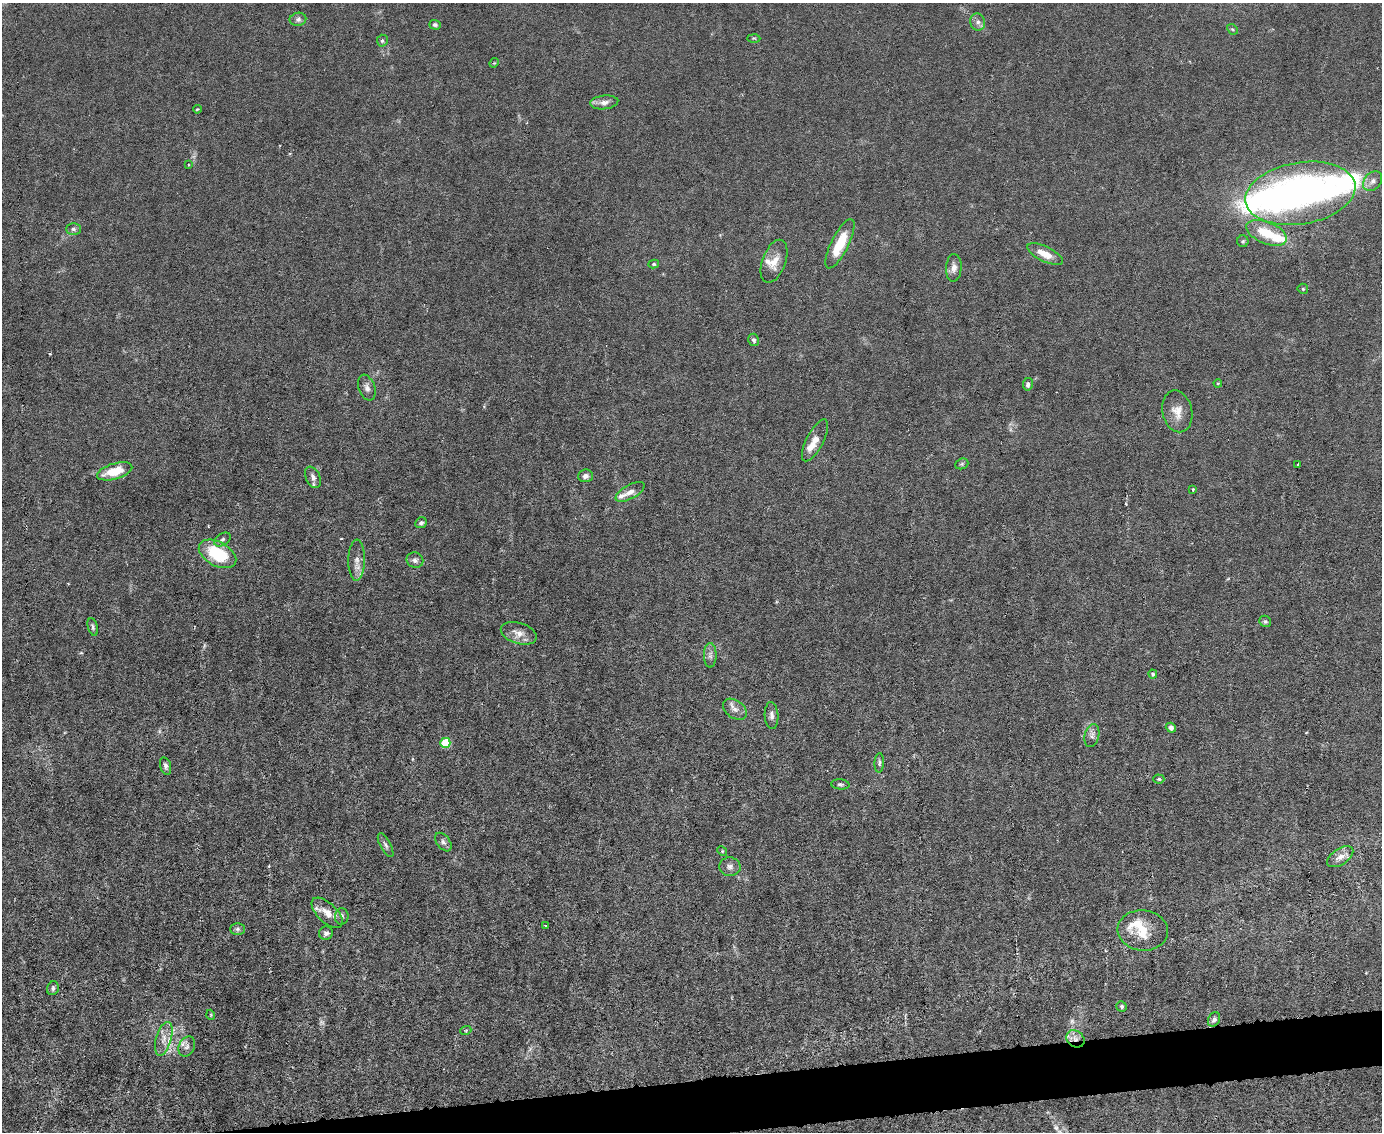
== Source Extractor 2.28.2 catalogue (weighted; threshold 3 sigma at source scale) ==
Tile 5 of 3 x 4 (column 2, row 2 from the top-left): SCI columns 1612-2991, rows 2263-3392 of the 4496 x 4523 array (HDU 1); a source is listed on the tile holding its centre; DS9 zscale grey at full resolution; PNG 1384 x 1134 px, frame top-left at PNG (2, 3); each listed source drawn as its Kron ellipse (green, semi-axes under 4 px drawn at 4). Shown black and unused: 3% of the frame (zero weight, under 3 of 6 exposures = <1% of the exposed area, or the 3 px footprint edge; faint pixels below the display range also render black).
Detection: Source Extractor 2.28.2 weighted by HDU 2 'WHT'; one run over the whole footprint, this tile lists its part. Background 0.0185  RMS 0.0027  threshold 0.0112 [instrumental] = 3 sigma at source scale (4.09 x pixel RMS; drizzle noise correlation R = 1.36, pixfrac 0.8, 0.05/0.05 arcsec/px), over >= 5 px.
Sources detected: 83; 2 too faint to see at this stretch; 3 inside a brighter object's white glare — neither listed nor drawn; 6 inside a brighter listed object's ellipse — not listed separately; the other 72 listed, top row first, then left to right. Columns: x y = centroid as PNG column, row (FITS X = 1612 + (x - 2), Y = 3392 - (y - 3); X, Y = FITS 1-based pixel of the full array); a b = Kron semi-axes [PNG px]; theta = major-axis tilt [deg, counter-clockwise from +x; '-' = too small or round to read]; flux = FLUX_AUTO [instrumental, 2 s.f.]
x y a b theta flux
298 19 8 6 11 0.9
978 22 9 7 -75 1.1
435 25 6 5 - 0.52
1232 29 6 4 -42 0.38
754 38 6 3 -1 0.3
382 41 6 5 - 0.53
494 63 5 4 - 0.26
604 102 14 7 6 1.5
197 109 4 3 - 0.35
188 165 3 2 - 0.19
1373 181 11 8 49 1.5
1300 193 55 31 9 86
73 229 7 5 -2 0.77
1267 233 21 11 -22 7.1
1243 241 6 5 - 0.4
840 244 27 8 63 7.8
1045 254 19 7 -26 3.8
774 261 22 11 70 3.5
654 264 5 4 - 0.4
954 268 14 8 87 1.5
1303 289 5 5 - 0.37
754 340 6 5 - 0.6
1218 383 4 3 - 0.23
1028 384 6 5 - 0.71
367 388 13 8 -69 1.4
1177 411 21 15 -77 3.4
815 440 23 8 63 3.3
962 464 7 5 21 0.41
1297 465 3 2 - 0.27
115 471 18 8 16 6.8
585 476 7 6 - 1.2
313 477 11 7 -65 1.3
1193 489 2 2 - 0.27
630 492 16 7 29 1.7
421 523 6 5 - 0.61
222 539 9 6 33 0.71
217 554 20 12 -28 13
357 560 20 8 89 2.2
415 560 8 7 - 1
1265 621 6 5 - 0.53
93 627 9 5 -75 0.57
519 633 18 10 -18 2.5
710 655 12 6 90 1.1
1153 674 4 4 - 0.4
735 709 13 9 -36 1.6
771 716 13 7 -87 1.1
1171 728 5 4 - 0.8
1092 735 11 7 75 1.2
445 743 5 5 - 11
879 763 9 4 88 0.57
165 766 9 5 -74 0.83
1159 779 5 4 - 0.38
840 784 9 5 -5 0.58
443 842 10 6 -52 0.9
386 845 13 5 -62 0.76
722 851 5 4 - 0.32
1340 857 15 8 33 2
730 867 10 9 - 1.3
327 913 19 9 -44 3.2
342 916 8 7 - 0.74
545 926 3 2 - 0.21
237 929 7 6 - 0.67
1143 930 25 20 -6 7.6
326 933 7 6 - 0.83
53 988 7 5 69 0.65
1121 1006 5 5 - 0.52
211 1015 5 3 - 0.24
1214 1019 7 5 58 1
466 1030 6 3 20 0.27
164 1039 17 7 74 2.5
1075 1039 10 8 -37 1.8
187 1047 10 7 65 1.1
Overlapping masked pixels (flux is a lower limit): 1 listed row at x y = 1075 1039